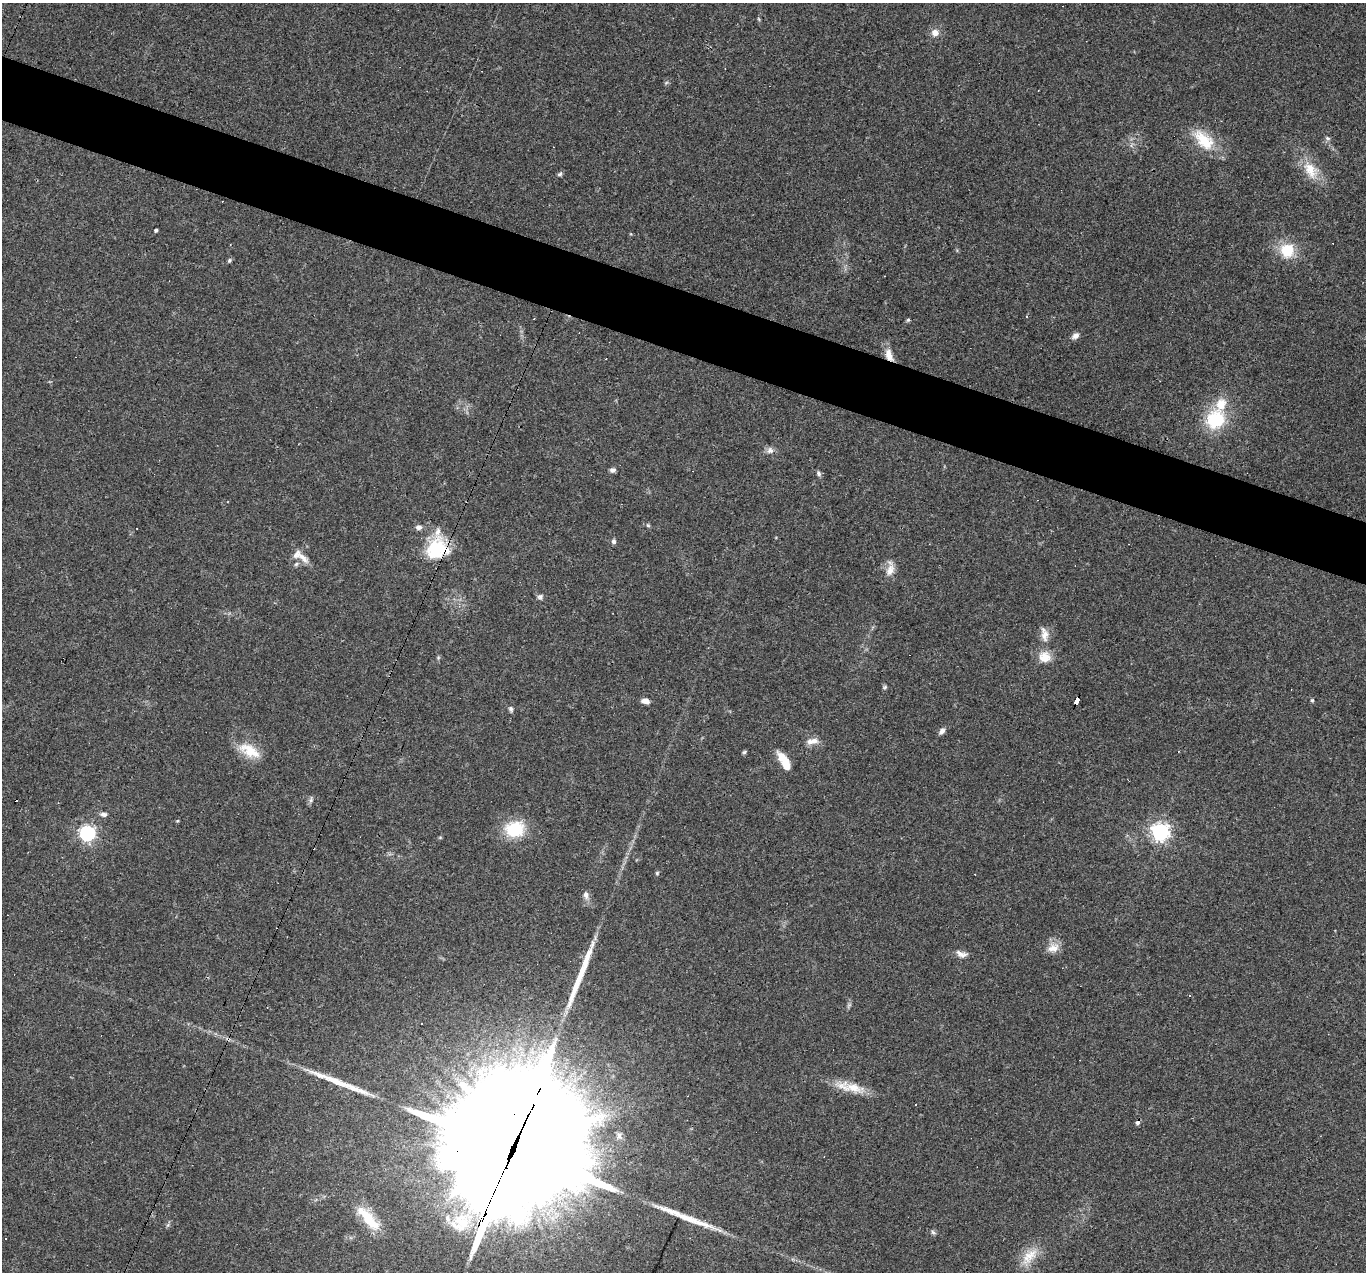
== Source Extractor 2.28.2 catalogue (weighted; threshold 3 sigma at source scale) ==
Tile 11 of 4 x 4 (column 3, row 3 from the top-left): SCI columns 2731-4094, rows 1534-2803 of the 5459 x 5474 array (HDU 1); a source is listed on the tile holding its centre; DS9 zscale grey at full resolution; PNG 1368 x 1274 px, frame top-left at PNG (2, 3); no overlay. Shown black and unused: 5% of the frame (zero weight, under 3 of 4 exposures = <1% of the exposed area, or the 3 px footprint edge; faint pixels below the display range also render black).
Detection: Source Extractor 2.28.2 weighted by HDU 2 'WHT'; one run over the whole footprint, this tile lists its part. Background 0.0574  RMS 0.0051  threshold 0.0231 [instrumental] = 3 sigma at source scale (4.5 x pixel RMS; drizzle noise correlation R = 1.50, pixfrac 1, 0.05/0.05 arcsec/px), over >= 5 px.
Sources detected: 74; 12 cosmic-ray / hot-pixel residue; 3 long thin detections or spike segments (spike, bleed or trail) — not listed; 3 inside a brighter listed object's ellipse — not listed separately; the other 56 listed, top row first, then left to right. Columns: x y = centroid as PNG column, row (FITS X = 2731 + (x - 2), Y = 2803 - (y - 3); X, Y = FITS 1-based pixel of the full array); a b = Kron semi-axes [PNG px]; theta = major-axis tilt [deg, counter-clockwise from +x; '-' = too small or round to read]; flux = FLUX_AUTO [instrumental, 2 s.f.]
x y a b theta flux
759 19 6 3 -70 0.61
935 33 8 8 - 3.9
666 83 6 4 20 0.71
1038 90 3 2 - 0.58
1327 138 7 6 - 1.2
1204 140 34 18 -44 18
1311 170 29 17 -54 13
560 174 8 5 43 1.1
156 230 4 3 - 1.2
1287 250 16 16 - 16
229 261 6 5 - 0.89
908 320 5 5 - 0.75
1075 336 10 7 39 2.3
889 355 17 9 -71 5.7
1216 419 22 20 49 29
770 450 10 9 - 2.4
612 470 6 5 - 1.6
818 473 7 5 -65 1.3
648 525 6 5 - 0.81
419 527 8 6 7 2.2
614 541 7 6 - 1.3
437 549 31 26 53 25
302 557 24 8 -42 5.4
296 564 7 5 45 1
890 570 19 10 69 5.2
540 597 7 7 - 1.5
1044 634 21 10 -81 5.2
1045 657 17 15 -14 7.2
1312 700 5 4 - 0.65
645 701 9 6 -10 2.8
1077 701 6 4 66 62
511 709 7 5 -71 1.2
942 731 8 6 53 2.2
812 741 18 8 10 4.1
249 750 31 15 -28 13
744 752 6 4 18 0.83
783 757 18 8 -48 8
311 800 10 5 81 1.3
103 814 9 6 -3 1.9
177 821 5 4 - 0.53
515 829 24 20 11 21
1160 832 7 7 - 230
87 833 6 6 - 160
657 873 5 5 - 0.7
586 895 11 7 -84 2.6
1053 948 17 13 25 5.4
961 954 16 8 -17 3.3
850 1087 43 11 -13 12
916 1105 3 3 - 0.91
619 1135 9 6 -81 1.7
511 1153 94 36 66 38000
672 1212 53 7 -20 11
368 1218 41 13 -49 17
168 1225 7 4 70 0.87
933 1232 8 5 -31 1.1
1029 1256 31 14 50 11
Overlapping masked pixels (flux is a lower limit): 4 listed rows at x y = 889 355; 437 549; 1077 701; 511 1153